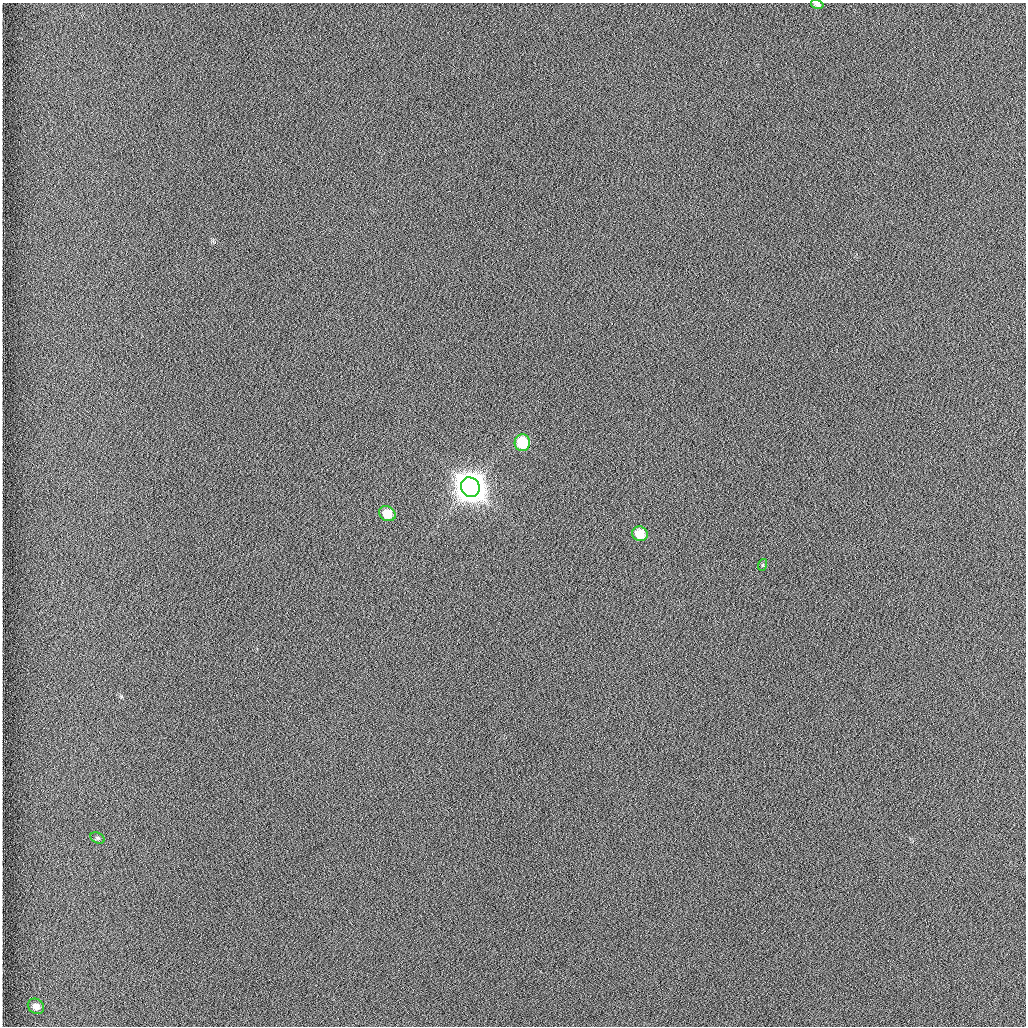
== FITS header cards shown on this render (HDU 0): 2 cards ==
NAXIS1  =                 1024 /fastest changing axis
NAXIS2  =                 1024 /next to fastest changing axis

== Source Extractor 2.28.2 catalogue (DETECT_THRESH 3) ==
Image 1024 x 1024 px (HDU 0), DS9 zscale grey, 1 PNG px = 1 image px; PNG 1028 x 1028 px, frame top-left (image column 1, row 1024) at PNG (2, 3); each listed source drawn as its Kron ellipse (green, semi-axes under 4 px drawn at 4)
Background 1260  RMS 5.9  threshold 17.8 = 3 sigma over >= 5 px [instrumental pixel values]
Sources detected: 8; all 8 listed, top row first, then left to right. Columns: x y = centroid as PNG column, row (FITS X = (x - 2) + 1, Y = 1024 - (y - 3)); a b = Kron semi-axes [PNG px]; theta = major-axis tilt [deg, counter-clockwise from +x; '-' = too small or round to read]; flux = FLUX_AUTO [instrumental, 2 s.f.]
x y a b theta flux
817 4 6 4 -13 1.2e+03
522 443 8 8 - 2.2e+04
470 487 10 9 - 1.1e+06
387 514 9 7 -31 9.2e+03
640 534 8 7 - 9.1e+03
762 565 6 4 70 5.4e+02
98 838 8 5 -26 8.0e+02
36 1006 8 7 - 2.8e+03
At the frame edge (FLAGS 8, measured only in part): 1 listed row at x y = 817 4